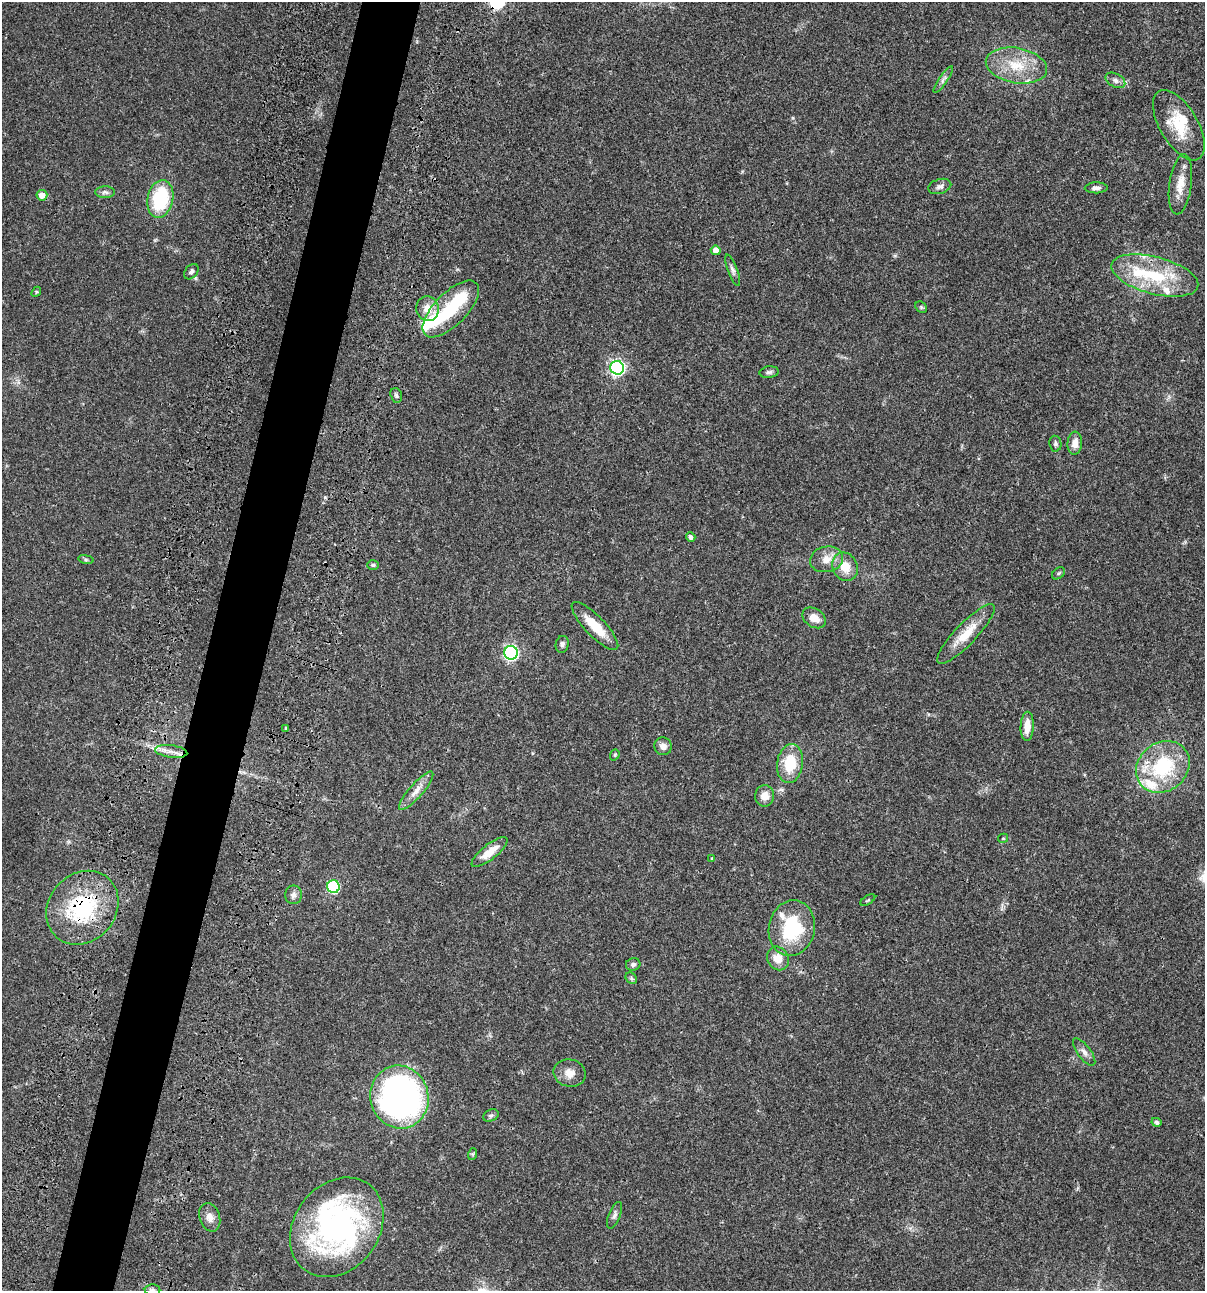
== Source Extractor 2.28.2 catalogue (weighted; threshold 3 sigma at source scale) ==
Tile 7 of 4 x 4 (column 3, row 2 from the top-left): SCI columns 2641-3843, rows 2697-3985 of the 5405 x 5390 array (HDU 1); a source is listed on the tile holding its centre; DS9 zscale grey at full resolution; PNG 1207 x 1293 px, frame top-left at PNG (2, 2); each listed source drawn as its Kron ellipse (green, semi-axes under 4 px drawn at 4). Shown black and unused: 5% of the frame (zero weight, under 3 of 4 exposures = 9% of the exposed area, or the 3 px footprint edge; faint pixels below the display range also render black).
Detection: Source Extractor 2.28.2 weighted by HDU 2 'WHT'; one run over the whole footprint, this tile lists its part. Background 0.0465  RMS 0.0063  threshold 0.0282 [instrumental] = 3 sigma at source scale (4.5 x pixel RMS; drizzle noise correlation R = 1.50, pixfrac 1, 0.05/0.05 arcsec/px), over >= 5 px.
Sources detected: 73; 3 inside a brighter object's white glare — neither listed nor drawn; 6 inside a brighter listed object's ellipse — not listed separately; the other 64 listed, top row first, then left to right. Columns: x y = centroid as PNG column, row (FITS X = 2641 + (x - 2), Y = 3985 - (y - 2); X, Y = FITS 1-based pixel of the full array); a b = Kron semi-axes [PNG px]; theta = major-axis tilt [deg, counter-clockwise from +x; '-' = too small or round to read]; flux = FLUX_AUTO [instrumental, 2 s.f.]
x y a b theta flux
1016 66 31 17 -10 20
943 80 16 4 55 2
1115 80 11 6 -28 2.5
1179 125 39 19 -59 21
1180 184 30 11 83 9.4
940 186 12 7 16 2.3
1096 188 11 5 2 2.3
105 192 10 6 -1 2
42 195 5 5 - 5.1
160 199 19 13 78 37
716 250 5 5 - 5.3
733 270 16 5 -69 2.1
191 272 8 6 49 1.7
1155 275 45 18 -15 37
36 292 5 4 - 0.76
921 307 6 5 - 0.92
427 309 12 11 - 7.2
451 309 36 16 45 33
617 368 7 6 - 150
769 372 9 5 7 1.5
396 395 7 5 -72 1.5
1075 443 11 7 86 4.8
1055 444 8 6 -81 1.4
691 537 5 4 - 2
86 559 8 4 -8 1
827 559 17 12 12 7.3
373 565 6 5 - 0.96
845 567 14 12 -64 9.8
1058 573 7 5 40 1.1
814 618 13 9 -34 6.5
595 626 32 10 -46 15
966 634 40 10 46 15
562 644 8 6 78 1.8
511 653 7 6 - 130
1027 726 14 6 87 7.8
286 728 4 3 - 0.6
663 746 9 8 - 3.3
171 751 16 6 -7 4.7
615 755 6 4 70 0.83
790 764 19 13 82 19
1163 767 28 24 39 44
416 791 25 6 49 5.6
765 796 10 9 - 5.7
1003 838 5 4 - 0.77
489 852 22 7 38 9.2
712 858 4 3 - 0.55
333 887 6 6 - 56
294 895 9 8 - 2.6
868 900 8 3 33 0.77
82 908 39 33 49 57
792 928 28 23 79 38
778 958 12 10 -58 7
633 964 7 6 - 1.7
631 978 6 5 - 1.1
1084 1052 16 6 -53 3.1
570 1073 16 13 -14 6.4
399 1097 32 29 -76 230
491 1115 8 5 25 1.3
1156 1122 5 4 - 1.4
473 1154 6 4 71 0.8
614 1215 14 6 68 2.1
210 1217 14 10 -73 4.7
337 1227 53 42 53 160
152 1290 8 6 0 1.7
Overlapping masked pixels (flux is a lower limit): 3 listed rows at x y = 1155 275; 451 309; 82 908
Isophote crosses this tile's border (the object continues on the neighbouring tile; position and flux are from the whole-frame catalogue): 1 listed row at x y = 152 1290